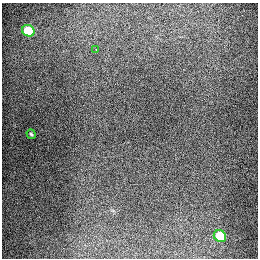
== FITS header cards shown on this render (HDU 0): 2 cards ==
NAXIS1  =                  256
NAXIS2  =                  256

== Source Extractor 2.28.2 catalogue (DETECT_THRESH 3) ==
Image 256 x 256 px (HDU 0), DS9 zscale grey, 1 PNG px = 1 image px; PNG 260 x 260 px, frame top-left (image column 1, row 256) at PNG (2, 3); each listed source drawn as its Kron ellipse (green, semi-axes under 4 px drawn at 4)
Background 1290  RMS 26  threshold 79.5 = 3 sigma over >= 5 px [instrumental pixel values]
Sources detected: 4; all 4 listed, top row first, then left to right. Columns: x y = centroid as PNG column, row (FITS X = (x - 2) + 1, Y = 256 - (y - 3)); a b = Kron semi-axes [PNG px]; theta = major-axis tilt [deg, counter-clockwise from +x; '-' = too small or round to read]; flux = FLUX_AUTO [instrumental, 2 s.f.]
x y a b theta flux
28 31 6 5 - 92000
96 50 3 2 - 1500
31 134 5 4 - 2400
220 236 6 5 - 68000